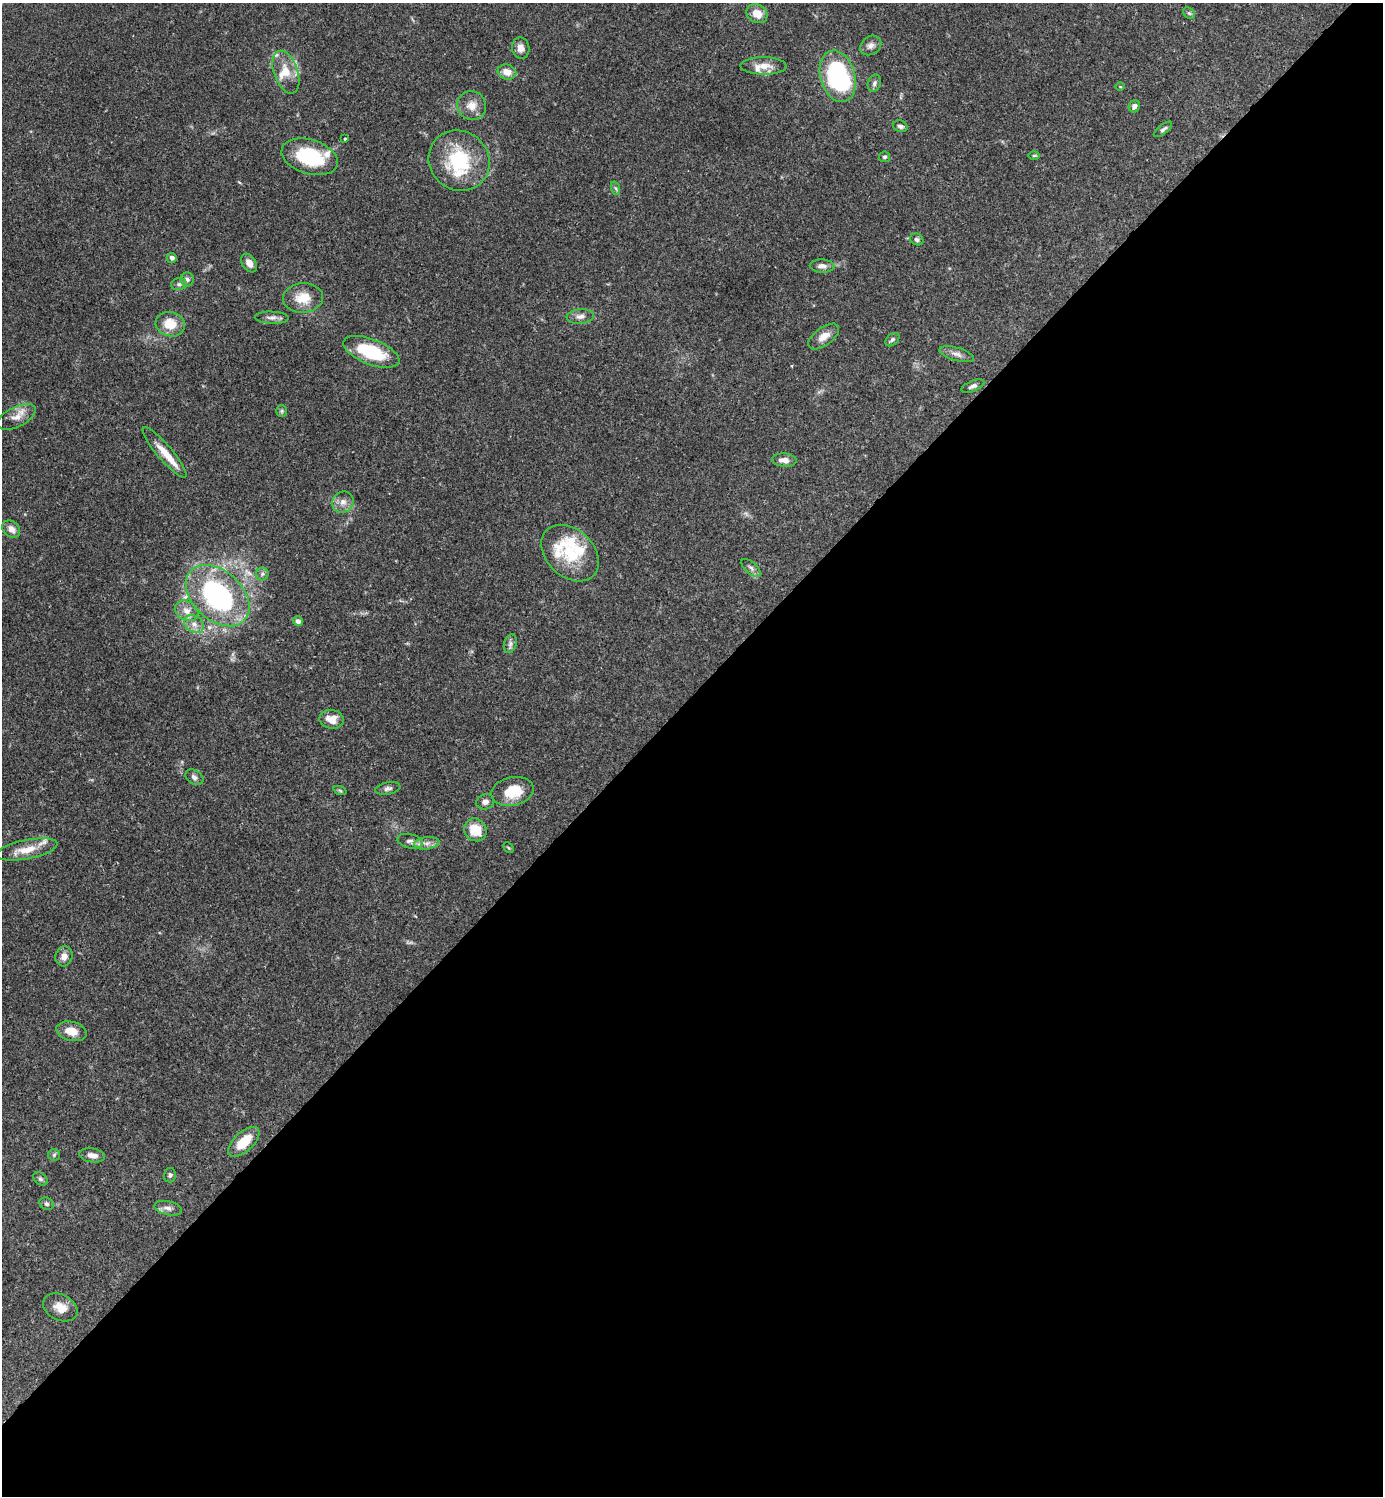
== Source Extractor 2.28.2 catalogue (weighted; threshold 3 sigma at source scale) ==
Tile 15 of 4 x 4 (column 3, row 4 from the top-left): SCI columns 3064-4444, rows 4-1497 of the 5985 x 5985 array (HDU 1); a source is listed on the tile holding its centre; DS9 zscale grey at full resolution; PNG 1385 x 1498 px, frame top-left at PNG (2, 3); each listed source drawn as its Kron ellipse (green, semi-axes under 4 px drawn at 4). Shown black and unused: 54% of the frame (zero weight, under 3 of 4 exposures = <1% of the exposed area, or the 3 px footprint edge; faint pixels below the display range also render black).
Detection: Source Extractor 2.28.2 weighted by HDU 2 'WHT'; one run over the whole footprint, this tile lists its part. Background 0.153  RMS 0.0046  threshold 0.0206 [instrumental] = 3 sigma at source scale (4.5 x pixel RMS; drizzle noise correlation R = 1.50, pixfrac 1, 0.05/0.05 arcsec/px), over >= 5 px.
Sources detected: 79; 9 inside a brighter listed object's ellipse — not listed separately; the other 70 listed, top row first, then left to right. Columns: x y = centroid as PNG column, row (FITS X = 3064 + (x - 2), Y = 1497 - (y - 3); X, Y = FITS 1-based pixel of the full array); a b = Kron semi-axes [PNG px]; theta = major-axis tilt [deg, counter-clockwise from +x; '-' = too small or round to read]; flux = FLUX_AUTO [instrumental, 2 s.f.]
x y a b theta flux
1189 13 6 5 - 0.84
757 14 11 9 -31 5.3
871 45 11 9 36 2.4
521 48 10 8 -78 3
764 66 23 8 0 6
286 72 22 12 -70 7.8
507 72 9 7 -18 4.6
838 76 26 17 -74 64
874 83 9 6 72 1.5
1120 87 5 3 - 0.4
472 106 15 14 - 5
1134 106 6 5 - 1.8
900 126 7 5 -20 1.5
1163 129 11 4 39 1.2
345 139 3 3 - 0.7
1034 155 6 4 1 0.56
310 157 29 17 -17 28
884 157 5 5 - 0.88
459 161 31 29 -38 32
615 188 7 4 -69 0.91
917 239 7 5 -29 1.1
172 258 5 5 - 1.4
249 263 10 6 -58 3
822 266 12 6 -2 2.6
187 279 7 6 - 1.5
179 284 8 6 14 1.3
303 298 20 15 5 9.1
580 316 14 7 5 2.6
272 318 17 6 -2 2.4
170 324 15 12 -15 9.3
824 337 18 9 36 4.4
892 340 8 5 40 1.1
371 352 29 12 -21 24
957 354 18 6 -16 2.7
973 386 12 5 22 1.4
282 411 6 5 - 0.72
16 417 21 10 26 5.1
164 452 32 7 -50 7.6
784 460 12 6 -4 3.3
343 502 11 10 - 3.4
11 529 10 7 -41 3.4
570 553 33 23 -43 21
751 568 12 5 -41 1.6
262 574 6 6 - 1.1
218 596 37 24 -42 82
187 611 12 9 -32 4
298 621 5 5 - 1.3
194 624 10 8 -37 3.2
510 644 9 6 72 1.6
332 719 12 9 -8 5.3
194 777 10 7 -32 1.6
388 788 13 6 10 1.6
340 791 7 4 -20 0.69
512 791 21 14 12 12
485 802 9 7 22 2.1
475 830 12 11 - 9.8
410 841 13 7 -13 2.2
427 843 12 6 7 2.4
508 848 6 3 -45 0.53
27 849 31 9 11 7.7
64 956 10 8 75 3
71 1031 15 9 -13 6.2
244 1142 19 9 43 11
54 1155 6 6 - 0.84
92 1155 13 7 -8 3
170 1175 7 6 - 0.99
40 1179 8 5 -41 1
47 1204 7 6 - 0.99
168 1208 14 7 -13 2.5
60 1307 18 13 -27 6.1